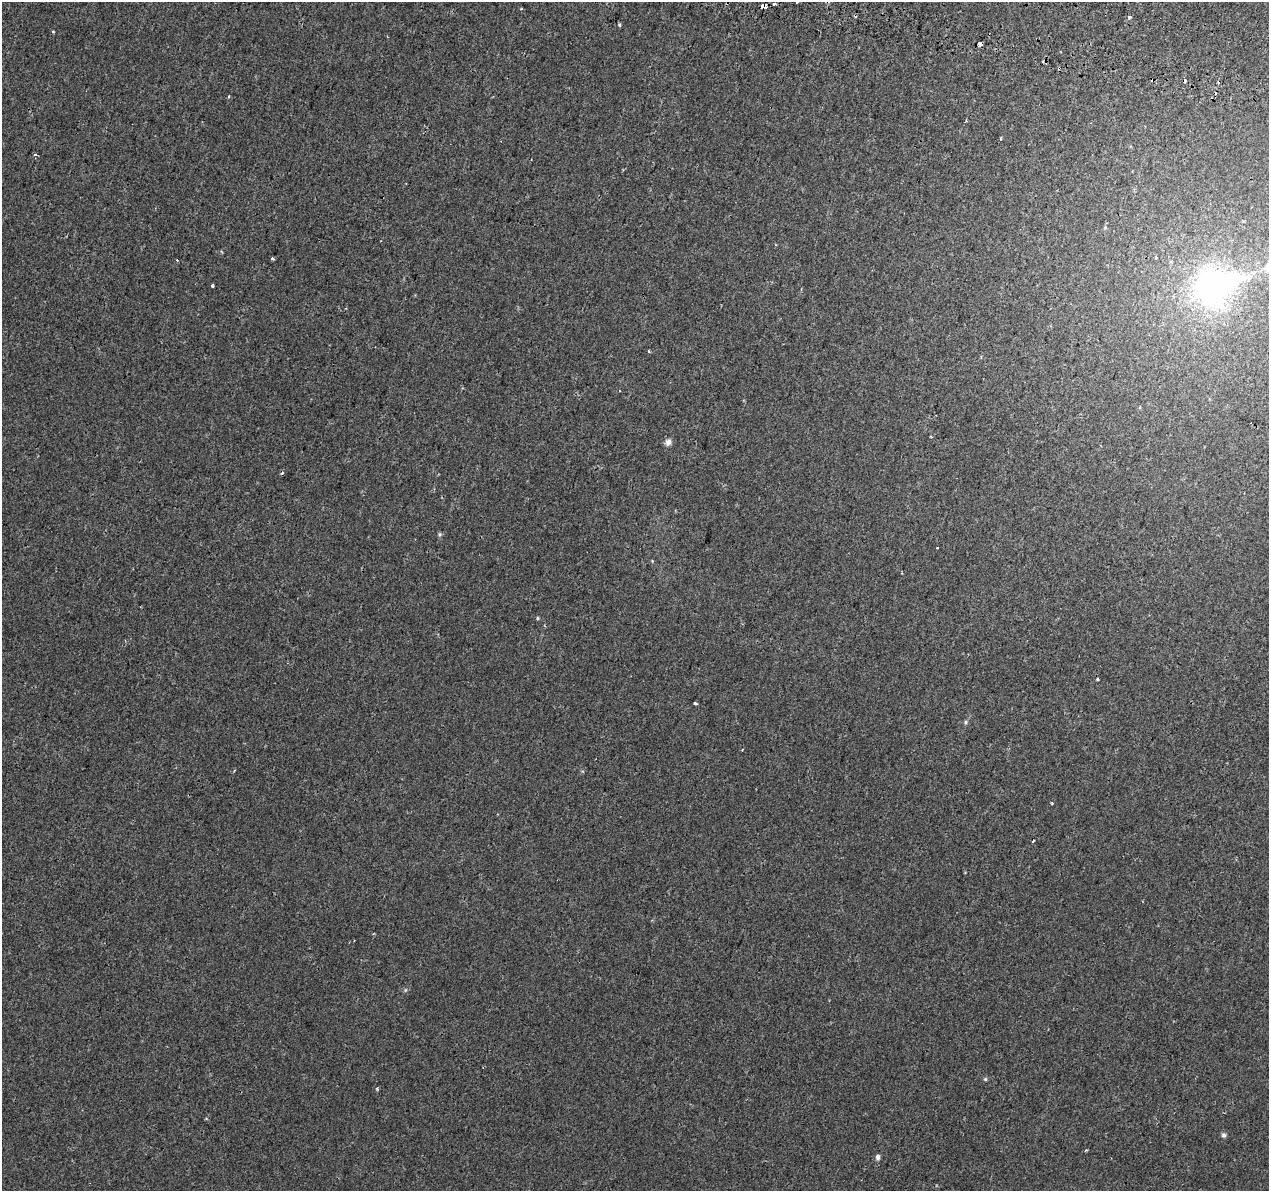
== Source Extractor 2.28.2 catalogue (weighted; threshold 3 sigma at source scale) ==
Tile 10 of 4 x 4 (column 2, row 3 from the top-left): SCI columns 1293-2559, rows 1530-2718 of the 5108 x 5377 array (HDU 1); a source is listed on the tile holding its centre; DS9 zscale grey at full resolution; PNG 1271 x 1193 px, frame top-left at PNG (2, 2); no overlay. Shown black and unused: <1% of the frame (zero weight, under 2 of 3 exposures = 3% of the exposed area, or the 3 px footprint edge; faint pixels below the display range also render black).
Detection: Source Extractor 2.28.2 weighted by HDU 2 'WHT'; one run over the whole footprint, this tile lists its part. Background 0.00121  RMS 0.0038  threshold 0.017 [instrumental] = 3 sigma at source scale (4.5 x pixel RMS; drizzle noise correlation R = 1.50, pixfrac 1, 0.0396/0.0396 arcsec/px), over >= 5 px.
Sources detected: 42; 1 inside a brighter object's white glare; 10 cosmic-ray / hot-pixel residue — not listed; the other 31 listed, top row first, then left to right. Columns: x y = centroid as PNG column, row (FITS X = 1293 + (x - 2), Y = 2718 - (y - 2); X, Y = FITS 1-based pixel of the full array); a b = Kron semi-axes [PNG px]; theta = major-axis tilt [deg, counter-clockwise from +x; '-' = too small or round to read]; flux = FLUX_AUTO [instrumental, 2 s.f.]
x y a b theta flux
774 4 4 3 - 4.8
763 6 5 4 - 7.2
1129 17 5 5 - 0.71
619 24 4 4 - 0.6
53 32 3 3 - 0.48
980 44 4 4 - 3.9
1059 68 4 3 - 0.48
1001 139 3 3 - 0.98
35 155 4 3 - 1.4
1105 228 5 5 - 0.44
1155 258 3 3 - 0.98
273 259 3 3 - 0.76
212 286 3 3 - 0.94
1212 288 17 15 85 180
649 351 4 3 - 0.42
1140 407 5 3 - 0.35
668 442 9 8 - 1.6
440 534 6 5 - 0.62
652 561 4 4 - 0.32
537 618 5 3 - 0.41
1097 679 3 3 - 0.51
695 703 4 3 - 1.3
966 722 6 5 - 0.65
1052 803 4 3 - 0.41
1033 841 3 2 - 0.58
405 990 6 4 47 0.54
985 1079 5 5 - 0.55
377 1089 5 4 - 0.43
1224 1135 7 6 - 0.93
1086 1150 4 3 - 0.37
878 1157 6 5 - 1.3
Overlapping masked pixels (flux is a lower limit): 3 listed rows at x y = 763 6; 980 44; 1059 68